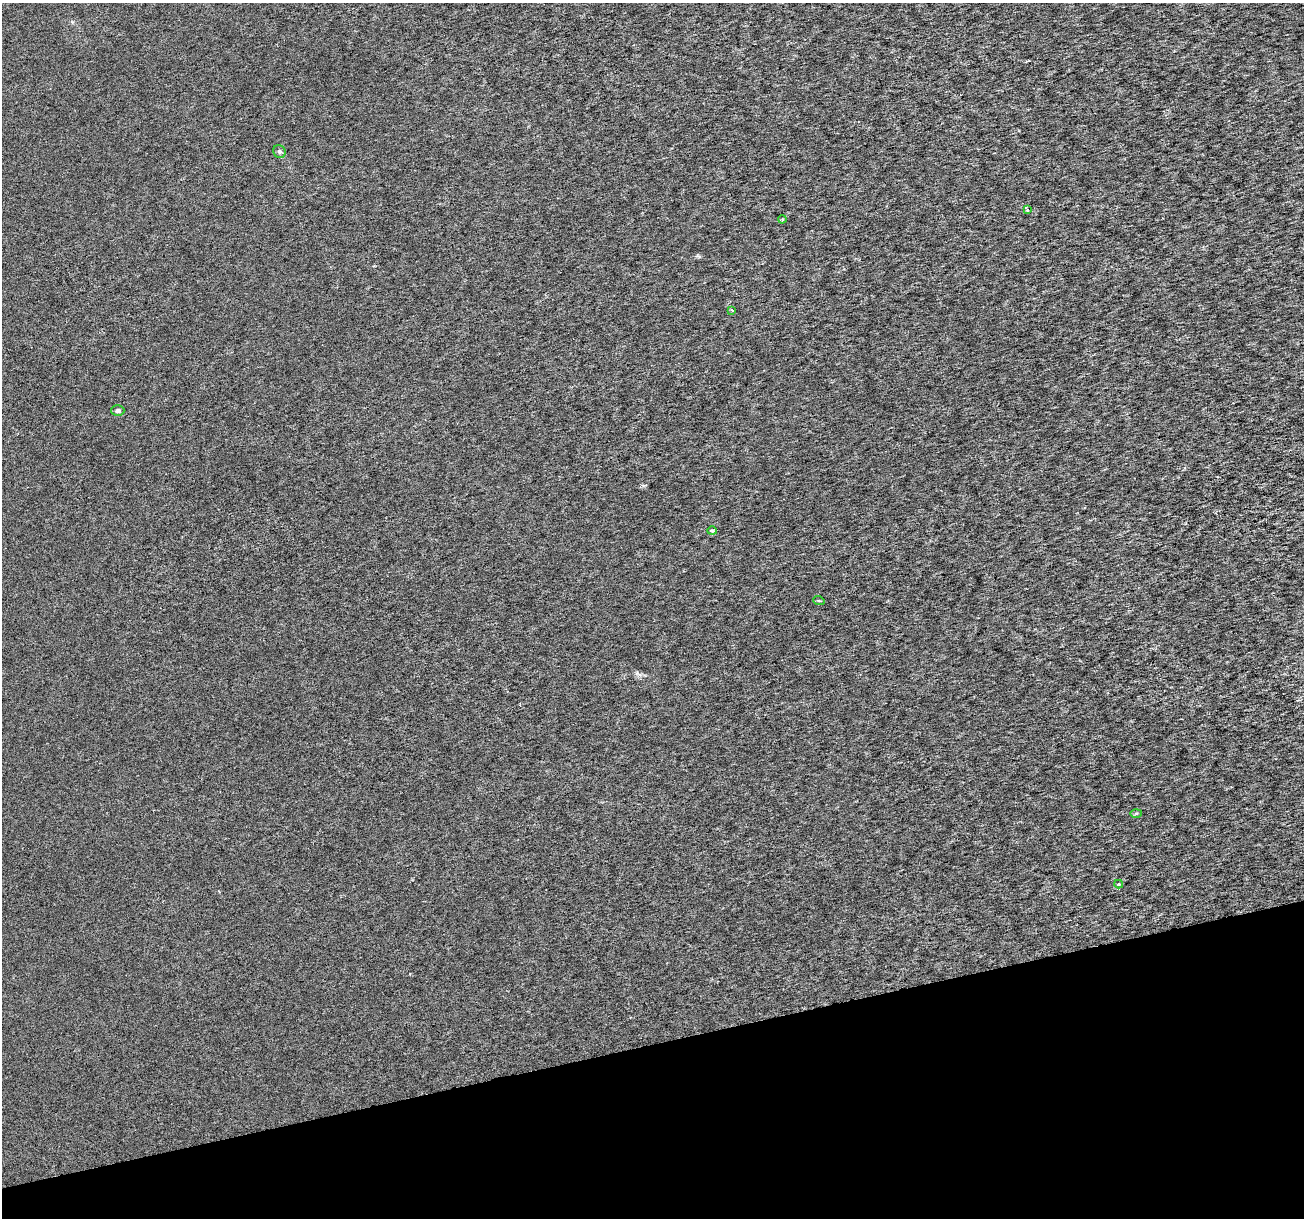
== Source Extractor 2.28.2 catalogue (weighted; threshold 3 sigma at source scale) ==
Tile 14 of 4 x 4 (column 2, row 4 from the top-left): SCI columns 1304-2605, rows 100-1315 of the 5212 x 5013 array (HDU 1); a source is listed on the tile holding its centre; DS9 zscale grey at full resolution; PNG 1306 x 1220 px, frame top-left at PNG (2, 3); each listed source drawn as its Kron ellipse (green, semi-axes under 4 px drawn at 4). Shown black and unused: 14% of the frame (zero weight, under 3 of 6 exposures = <1% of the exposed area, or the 3 px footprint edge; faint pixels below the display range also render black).
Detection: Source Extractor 2.28.2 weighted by HDU 2 'WHT'; one run over the whole footprint, this tile lists its part. Background 3.49e-05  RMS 0.0018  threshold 0.00726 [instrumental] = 3 sigma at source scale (4.09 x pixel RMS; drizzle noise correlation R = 1.36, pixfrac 0.8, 0.0396/0.0396 arcsec/px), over >= 5 px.
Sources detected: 9; all 9 listed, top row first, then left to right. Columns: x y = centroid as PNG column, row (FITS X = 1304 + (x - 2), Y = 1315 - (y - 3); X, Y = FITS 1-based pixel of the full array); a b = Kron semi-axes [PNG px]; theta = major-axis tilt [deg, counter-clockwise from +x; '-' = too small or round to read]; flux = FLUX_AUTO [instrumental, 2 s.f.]
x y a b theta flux
279 151 7 6 - 0.37
1027 210 4 3 - 0.35
782 219 4 3 - 0.16
732 310 4 3 - 0.18
118 411 6 5 - 0.48
712 531 4 4 - 0.17
819 601 6 3 -19 0.18
1136 813 6 4 2 0.22
1119 884 4 3 - 0.18